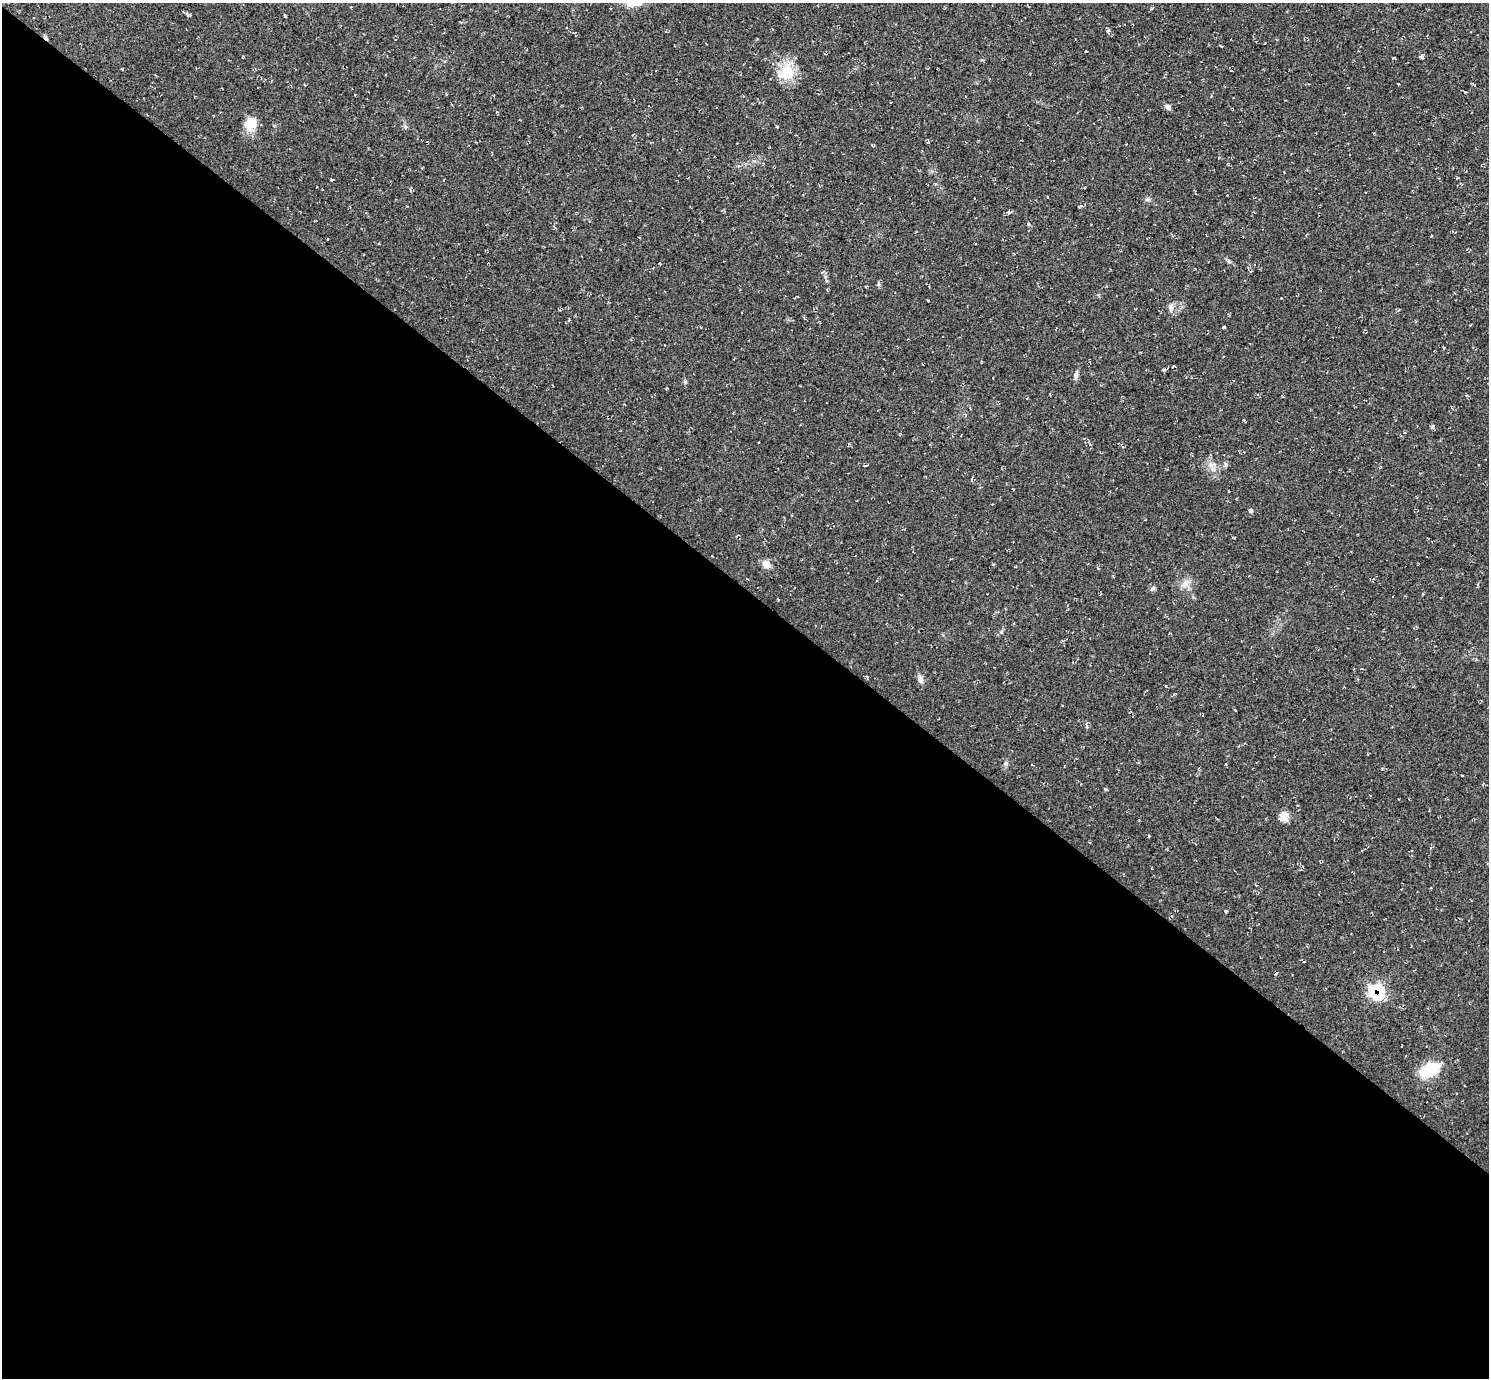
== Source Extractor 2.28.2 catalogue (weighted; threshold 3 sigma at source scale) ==
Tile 14 of 4 x 4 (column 2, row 4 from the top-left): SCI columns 1488-2974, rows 153-1528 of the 5952 x 5956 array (HDU 1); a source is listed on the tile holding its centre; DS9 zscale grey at full resolution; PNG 1491 x 1380 px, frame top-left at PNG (2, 3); no overlay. Shown black and unused: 57% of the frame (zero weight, under 2 of 3 exposures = <1% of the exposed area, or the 3 px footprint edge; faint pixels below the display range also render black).
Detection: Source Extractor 2.28.2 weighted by HDU 2 'WHT'; one run over the whole footprint, this tile lists its part. Background 0.055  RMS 0.008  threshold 0.0362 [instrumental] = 3 sigma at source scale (4.5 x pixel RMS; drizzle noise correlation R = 1.50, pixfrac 1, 0.05/0.05 arcsec/px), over >= 5 px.
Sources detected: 39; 3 cosmic-ray / hot-pixel residue — not listed; the other 36 listed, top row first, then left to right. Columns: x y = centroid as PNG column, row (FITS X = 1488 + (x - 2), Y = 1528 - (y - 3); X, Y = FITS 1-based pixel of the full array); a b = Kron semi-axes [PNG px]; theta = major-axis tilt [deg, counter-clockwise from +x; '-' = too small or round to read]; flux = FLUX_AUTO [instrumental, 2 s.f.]
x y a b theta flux
189 14 7 3 -19 1.9
1108 31 3 3 - 7.5
1421 56 6 4 -18 1.9
445 61 5 3 - 0.81
786 72 23 19 54 20
446 94 4 2 - 0.64
1168 107 8 6 -44 2.4
250 124 18 13 55 12
777 126 3 3 - 1.3
332 179 4 2 - 0.65
1009 212 5 4 - 1.2
1028 224 6 3 -71 0.77
1431 236 3 2 - 0.6
1229 261 6 5 - 1.4
653 268 3 3 - 0.5
879 284 7 4 -90 1.2
1281 298 2 2 - 0.41
1171 308 14 6 -78 3.4
1224 327 3 3 - 2.3
1173 366 5 3 - 0.88
1076 375 9 6 87 2.5
1211 465 7 4 -71 2.6
971 480 5 3 - 0.79
1250 511 5 4 - 2.1
766 564 9 8 - 6.2
1186 583 15 7 44 5.4
1153 589 7 6 - 1.7
920 679 12 7 -71 3.6
1087 726 7 4 -78 1.7
1105 789 5 4 - 0.77
1284 817 12 9 -89 6.7
1149 836 4 2 - 0.64
1226 911 4 3 - 1.1
1276 973 4 3 - 0.66
1377 992 16 15 - 40
1430 1069 22 13 30 27
Overlapping masked pixels (flux is a lower limit): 1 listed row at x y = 1377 992
Unlisted compact peaks at least as high as the median listed source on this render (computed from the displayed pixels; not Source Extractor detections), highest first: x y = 1006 763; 1148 199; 685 382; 285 16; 1433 426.